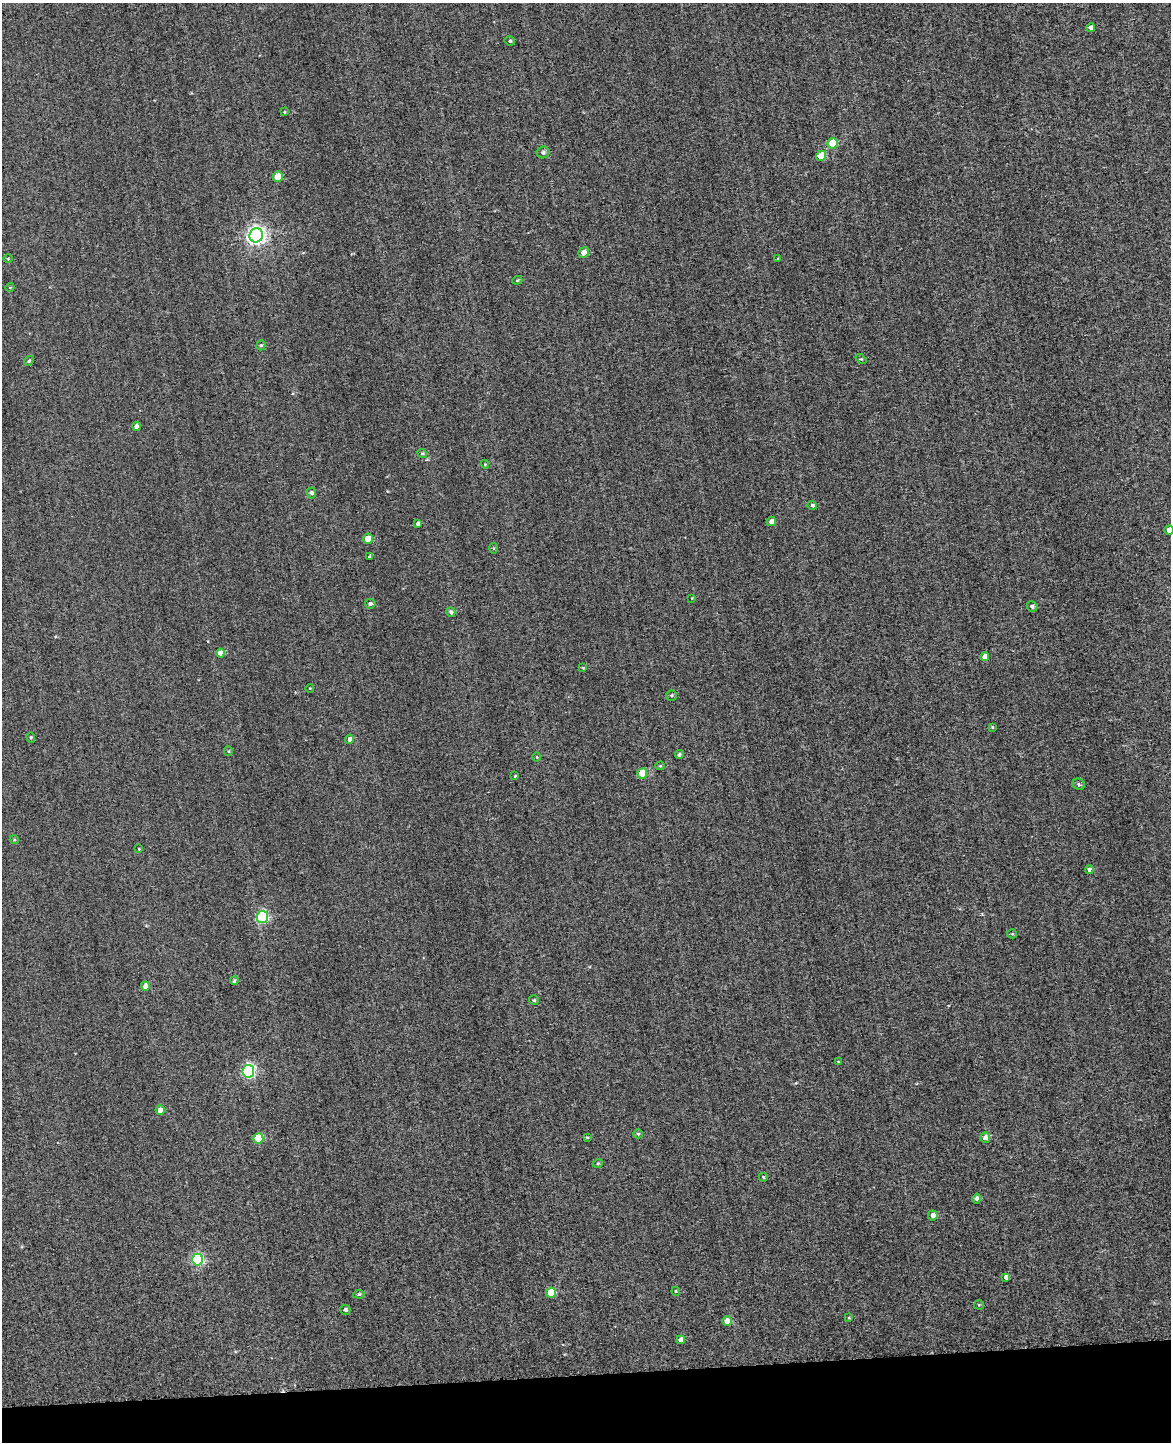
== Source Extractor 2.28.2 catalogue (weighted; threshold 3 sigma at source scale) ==
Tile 10 of 4 x 3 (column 2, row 3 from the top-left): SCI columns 1211-2379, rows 477-1916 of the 4981 x 4952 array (HDU 1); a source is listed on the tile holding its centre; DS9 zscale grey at full resolution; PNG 1173 x 1444 px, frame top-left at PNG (2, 3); each listed source drawn as its Kron ellipse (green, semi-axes under 4 px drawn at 4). Shown black and unused: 5% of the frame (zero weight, under 2 of 3 exposures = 12% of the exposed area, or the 3 px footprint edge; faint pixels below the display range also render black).
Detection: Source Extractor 2.28.2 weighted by HDU 2 'WHT'; one run over the whole footprint, this tile lists its part. Background 0.58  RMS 3.4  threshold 15.2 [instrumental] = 3 sigma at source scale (4.5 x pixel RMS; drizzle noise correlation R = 1.50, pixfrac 1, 0.05/0.05 arcsec/px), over >= 5 px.
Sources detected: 75; all 75 listed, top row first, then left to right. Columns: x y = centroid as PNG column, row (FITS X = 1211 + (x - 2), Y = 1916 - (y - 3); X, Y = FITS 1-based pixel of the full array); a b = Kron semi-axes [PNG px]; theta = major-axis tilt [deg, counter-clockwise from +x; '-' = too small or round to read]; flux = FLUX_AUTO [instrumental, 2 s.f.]
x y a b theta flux
1091 27 4 4 - 1400
510 41 5 4 - 640
284 112 3 3 - 270
832 143 5 5 - 9200
543 152 6 6 - 860
821 156 5 5 - 7600
278 177 5 5 - 6500
256 235 7 6 - 160000
584 252 5 5 - 2700
8 259 4 3 - 250
778 259 3 3 - 330
517 280 5 4 - 400
10 287 4 3 - 240
261 345 5 4 - 480
861 359 6 4 -41 390
29 361 5 4 - 590
137 426 4 4 - 2200
422 453 5 4 - 580
485 464 4 4 - 300
311 493 5 4 - 830
812 505 4 4 - 890
771 521 5 4 - 2500
418 524 4 3 - 1000
1169 530 5 4 - 2400
368 539 5 4 - 5300
494 548 5 3 - 340
369 557 3 3 - 440
692 598 3 3 - 260
370 604 5 5 - 1000
1032 606 5 5 - 1100
451 612 5 4 - 870
220 653 4 4 - 2400
985 657 5 4 - 2900
583 668 4 4 - 310
310 688 4 3 - 260
671 695 5 5 - 550
992 727 3 3 - 460
31 737 5 4 - 380
349 739 5 4 - 1300
228 751 5 4 - 400
679 755 4 4 - 760
537 757 4 3 - 240
660 766 5 4 - 360
642 773 5 5 - 10000
515 776 4 3 - 370
1079 784 6 5 - 730
14 840 4 4 - 400
139 849 4 4 - 350
1089 870 4 4 - 1100
263 917 6 5 - 40000
1012 934 5 4 - 370
234 981 4 3 - 600
145 986 5 4 - 2200
534 1000 5 4 - 520
838 1062 3 3 - 330
248 1071 6 6 - 68000
160 1110 4 4 - 2300
638 1134 4 4 - 510
587 1137 4 3 - 310
258 1138 5 5 - 12000
985 1138 5 5 - 2500
598 1163 5 4 - 390
763 1177 4 4 - 400
977 1198 5 4 - 1300
933 1215 5 4 - 2200
198 1260 6 5 - 39000
1006 1277 4 4 - 1400
676 1291 4 4 - 350
551 1293 5 5 - 8800
359 1294 6 4 9 590
979 1305 5 4 - 360
345 1310 5 5 - 890
849 1318 3 2 - 320
727 1321 5 5 - 2700
681 1340 4 4 - 1600
Isophote crosses this tile's border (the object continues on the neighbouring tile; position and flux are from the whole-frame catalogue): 1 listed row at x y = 1169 530